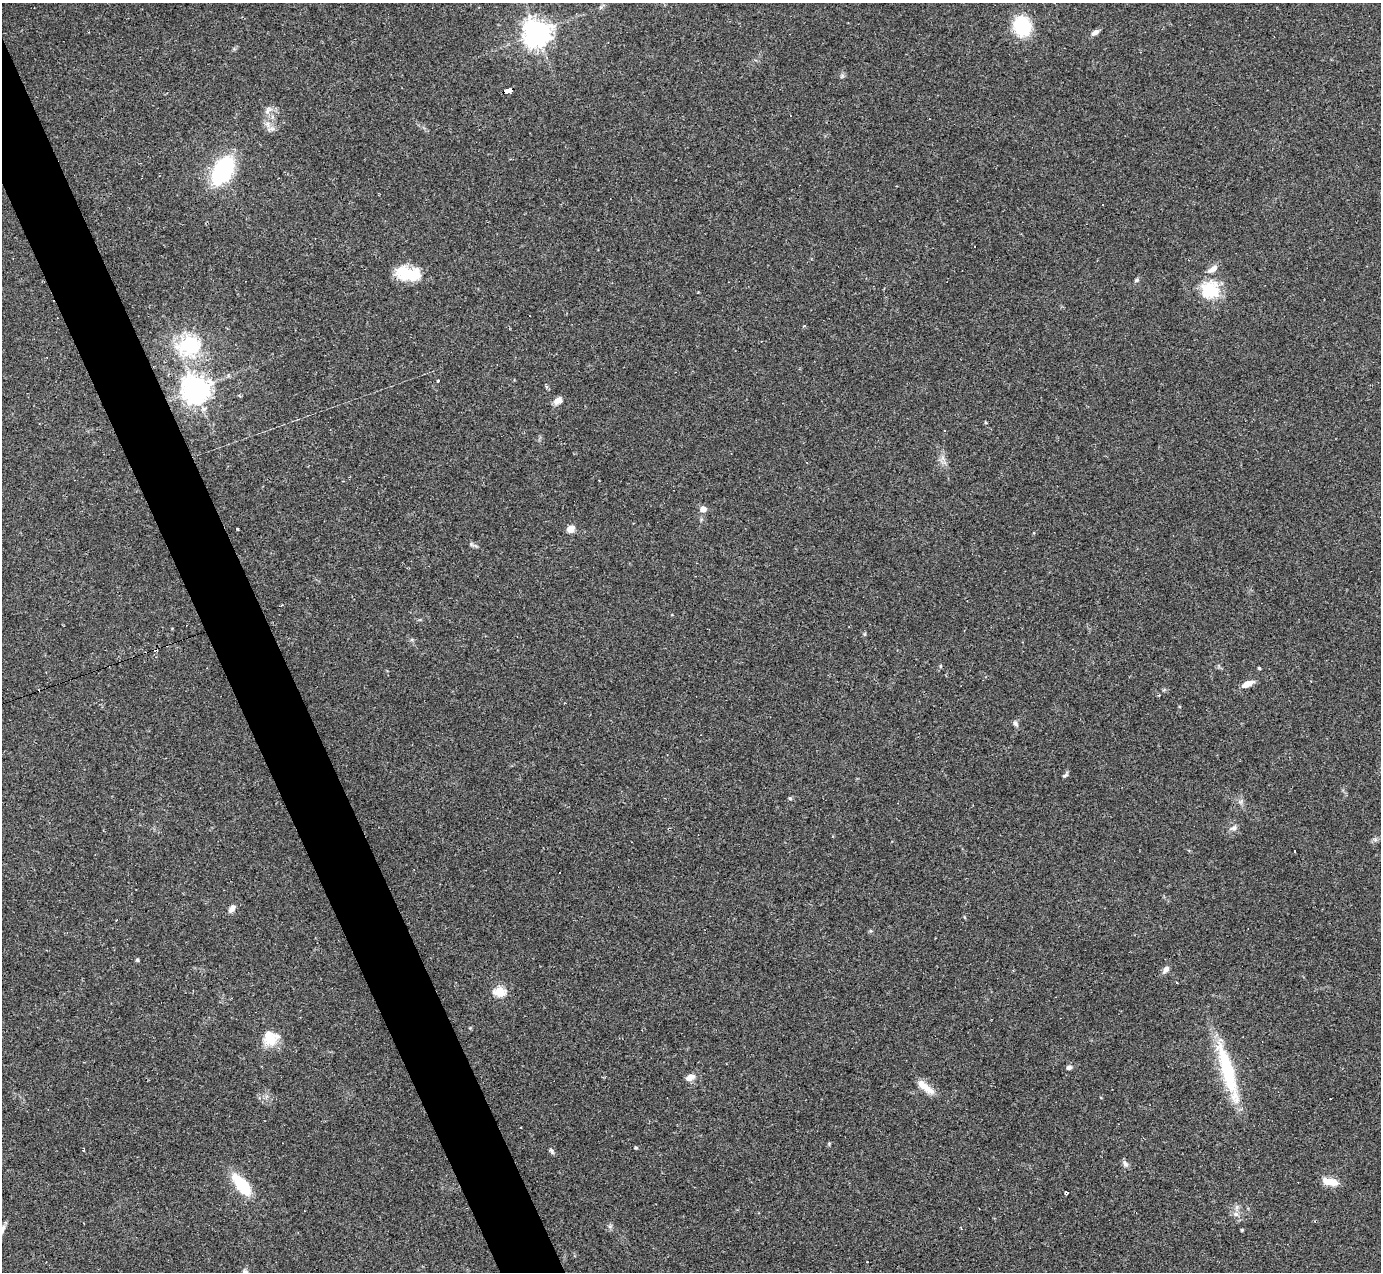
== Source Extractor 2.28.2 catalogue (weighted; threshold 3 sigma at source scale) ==
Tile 11 of 4 x 4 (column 3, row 3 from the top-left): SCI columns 2760-4138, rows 1546-2815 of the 5518 x 5503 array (HDU 1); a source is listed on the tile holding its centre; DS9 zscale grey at full resolution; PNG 1383 x 1274 px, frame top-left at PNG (2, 3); no overlay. Shown black and unused: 4% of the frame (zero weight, under 2 of 3 exposures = <1% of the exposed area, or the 3 px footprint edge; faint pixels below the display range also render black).
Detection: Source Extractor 2.28.2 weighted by HDU 2 'WHT'; one run over the whole footprint, this tile lists its part. Background 0.0882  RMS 0.006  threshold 0.0271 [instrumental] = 3 sigma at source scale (4.5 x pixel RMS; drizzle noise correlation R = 1.50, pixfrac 1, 0.05/0.05 arcsec/px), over >= 5 px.
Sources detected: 67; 12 cosmic-ray / hot-pixel residue — not listed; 1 inside a brighter listed object's ellipse — not listed separately; the other 54 listed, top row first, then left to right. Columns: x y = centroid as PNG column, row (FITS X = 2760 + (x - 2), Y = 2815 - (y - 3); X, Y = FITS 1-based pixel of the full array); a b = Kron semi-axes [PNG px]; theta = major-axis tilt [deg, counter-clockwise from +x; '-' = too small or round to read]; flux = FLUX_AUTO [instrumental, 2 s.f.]
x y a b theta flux
848 23 2 2 - 0.49
1022 26 19 15 -72 31
1095 32 9 5 32 2.6
536 33 9 9 - 580
508 90 8 4 17 160
268 110 13 6 55 2.8
271 129 13 5 9 2.3
222 170 19 11 58 99
975 246 3 2 - 0.54
408 274 28 14 -7 20
1137 280 6 5 - 1.1
1210 290 23 23 - 21
804 326 3 2 - 1.3
189 346 36 30 9 41
438 381 3 2 - 0.59
195 389 9 9 - 580
558 401 11 8 28 3.7
986 422 4 3 - 0.69
945 431 3 2 - 0.95
703 509 7 7 - 3.7
237 529 3 2 - 0.94
571 529 8 7 - 5
1034 533 4 3 - 0.42
471 544 7 4 -72 0.98
1259 668 4 3 - 0.62
1247 684 14 6 24 5.5
1015 724 10 5 -60 1.5
1065 775 9 4 45 1.2
790 798 6 4 -1 0.77
1234 828 10 7 29 2.3
1294 851 3 2 - 0.97
560 872 3 3 - 1.9
232 908 11 7 53 2.9
116 920 3 2 - 0.64
870 931 5 4 - 0.85
137 960 4 3 - 1.1
1166 969 10 7 56 2.3
500 991 6 5 - 42
270 1038 21 17 -74 12
1069 1067 6 5 - 1.8
1227 1071 64 12 -74 49
690 1078 12 7 25 3.9
925 1087 24 8 -38 8.5
636 1148 5 3 - 0.63
83 1150 3 2 - 0.81
552 1151 9 4 -50 1.2
1125 1164 10 6 -52 1.9
1330 1182 20 8 -14 7.2
242 1185 22 10 -51 28
1236 1214 7 6 - 1.9
961 1228 4 3 - 0.75
1242 1230 4 3 - 0.57
867 1262 3 2 - 0.85
245 1272 9 8 - 1.9
Overlapping masked pixels (flux is a lower limit): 2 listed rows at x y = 508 90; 195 389
Isophote crosses this tile's border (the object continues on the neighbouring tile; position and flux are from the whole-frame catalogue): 1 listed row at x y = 245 1272
Unlisted compact peaks at least as high as the median listed source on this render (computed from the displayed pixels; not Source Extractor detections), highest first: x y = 829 1144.